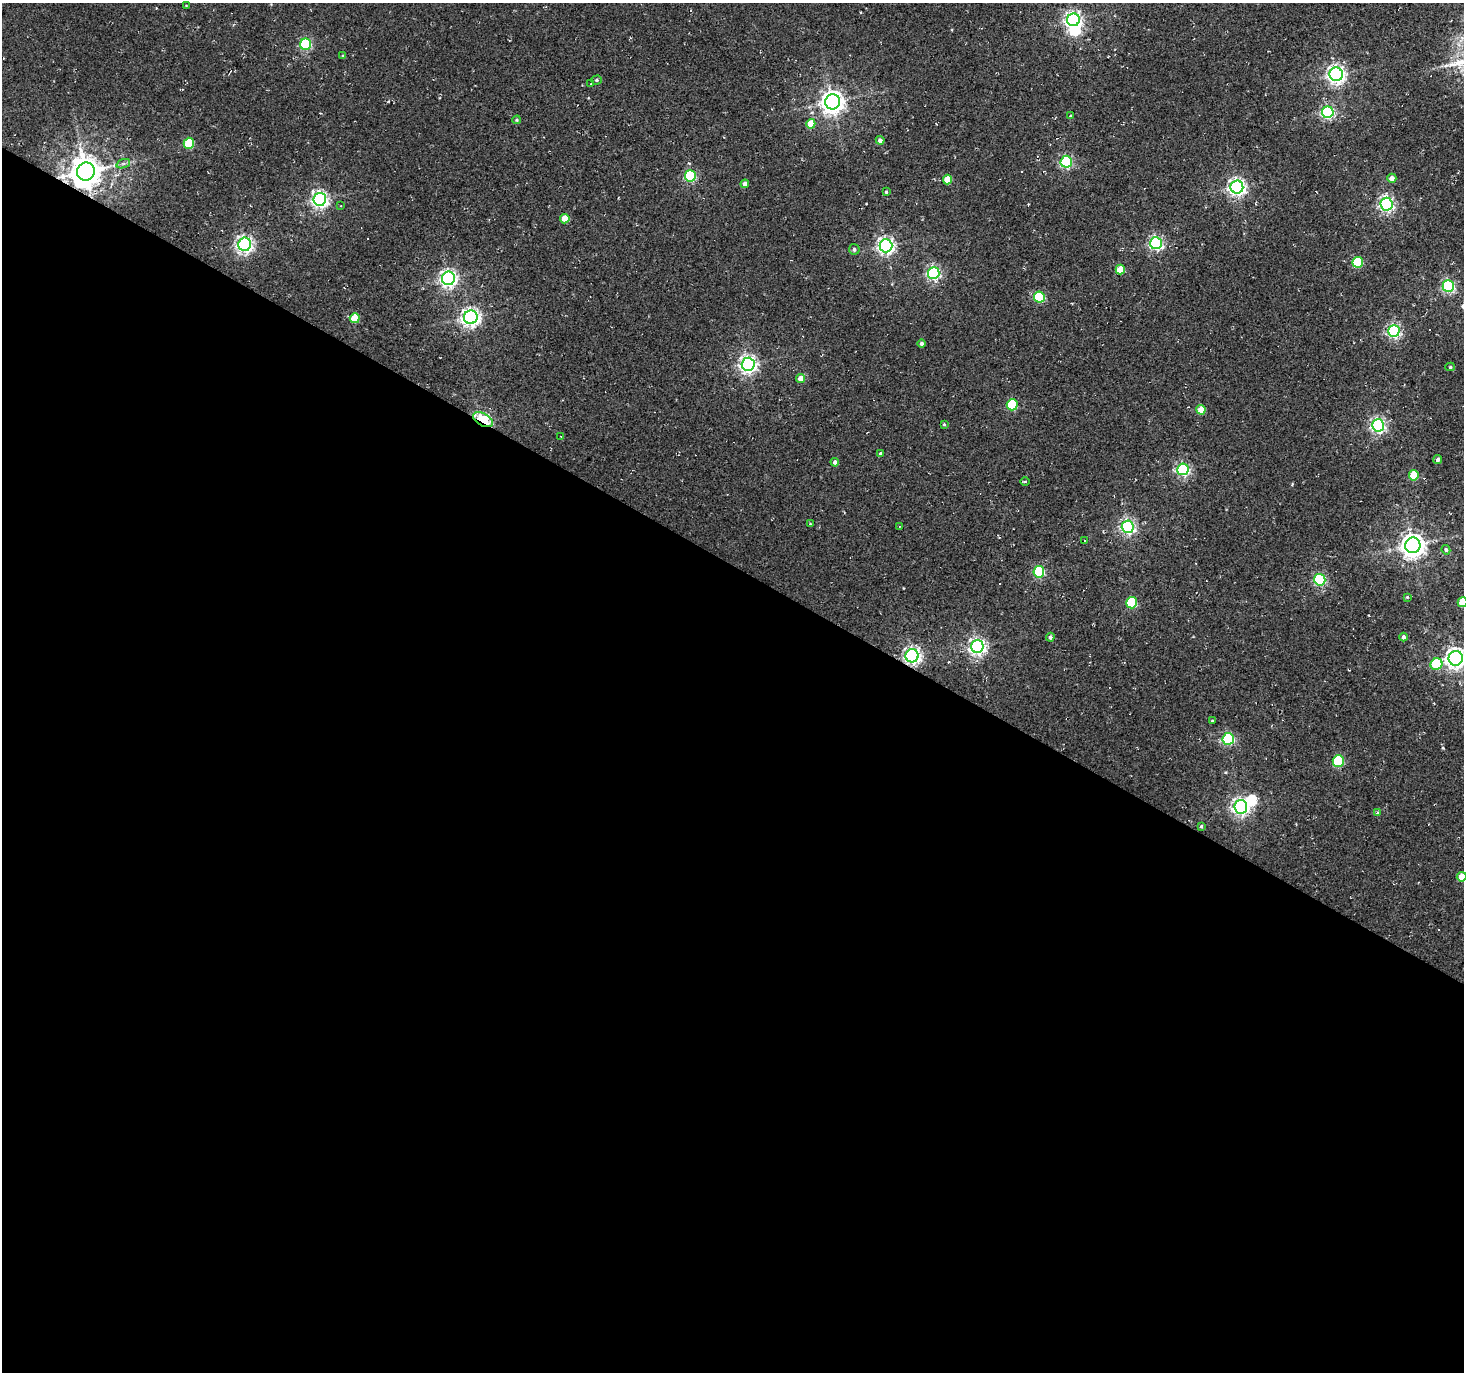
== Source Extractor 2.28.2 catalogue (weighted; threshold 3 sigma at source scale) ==
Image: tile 14 of 4 x 4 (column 2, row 4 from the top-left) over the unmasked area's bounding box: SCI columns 1463-2924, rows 191-1560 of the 5853 x 5930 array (HDU 1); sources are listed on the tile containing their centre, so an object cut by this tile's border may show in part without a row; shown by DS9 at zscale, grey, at full resolution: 1 PNG px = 1 image px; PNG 1466 x 1374 px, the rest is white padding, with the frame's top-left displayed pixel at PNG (2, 3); every listed detection drawn as its Kron ellipse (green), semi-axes under 4 PNG px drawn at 4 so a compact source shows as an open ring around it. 59% of this frame is shown black and not used: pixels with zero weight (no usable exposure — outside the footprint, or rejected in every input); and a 3 px margin inside the footprint's outer edge (the drizzle kernel's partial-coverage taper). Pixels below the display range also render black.
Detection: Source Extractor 2.28.2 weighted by HDU 2 'WHT'; one run over the whole footprint, this tile lists its part. Background 0.0019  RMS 0.0051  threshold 0.0231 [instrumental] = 3 sigma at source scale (4.5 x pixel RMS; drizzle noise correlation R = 1.50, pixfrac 1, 0.0396/0.0396 arcsec/px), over >= 5 px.
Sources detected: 96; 2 inside a brighter object's white glare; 14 cosmic-ray / hot-pixel residue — neither listed nor drawn; the other 80 listed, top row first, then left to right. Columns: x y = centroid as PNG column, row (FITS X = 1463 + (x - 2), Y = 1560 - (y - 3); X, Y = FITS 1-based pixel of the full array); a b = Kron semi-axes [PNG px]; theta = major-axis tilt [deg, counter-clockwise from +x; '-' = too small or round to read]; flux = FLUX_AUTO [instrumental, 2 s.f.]
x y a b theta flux
186 5 4 2 - 0.32
1073 20 6 6 - 180
305 44 5 5 - 54
343 56 4 3 - 0.58
1336 74 7 6 - 210
596 80 5 4 - 0.89
591 84 3 3 - 0.35
833 102 7 7 - 420
1328 112 6 5 - 79
1070 116 4 3 - 0.6
517 120 4 3 - 0.65
811 124 5 4 - 10
880 140 4 4 - 2
189 143 5 5 - 27
1066 162 6 5 - 69
123 164 7 4 19 1.1
86 171 9 9 - 1000
690 176 6 5 - 52
1392 178 4 4 - 3.7
947 180 5 4 - 13
745 184 4 4 - 2.7
1237 187 6 6 - 200
886 192 3 3 - 0.6
320 199 6 6 - 180
1387 204 6 6 - 130
341 206 3 2 - 0.35
565 219 4 4 - 9
1156 243 6 6 - 110
245 244 6 6 - 180
886 246 6 6 - 180
854 249 5 5 - 1.2
1358 262 5 5 - 28
1120 269 5 4 - 11
934 273 6 6 - 95
448 278 6 6 - 180
1448 286 6 5 - 80
1039 297 5 5 - 38
471 317 7 7 - 220
355 318 5 5 - 16
1394 331 6 5 - 110
921 344 4 4 - 1.3
748 364 7 6 - 210
1450 367 5 4 - 0.67
801 378 4 4 - 5.2
1012 405 5 5 - 33
1201 410 5 4 - 11
483 420 11 6 -31 65
944 424 4 3 - 0.55
1378 425 6 6 - 130
561 436 3 2 - 0.53
880 454 4 4 - 1.3
1438 460 4 4 - 1.8
835 462 4 4 - 2.1
1183 469 6 6 - 91
1414 475 5 5 - 16
1025 482 4 3 - 0.65
810 524 3 3 - 0.41
899 526 3 2 - 0.43
1128 527 6 6 - 130
1084 540 3 2 - 0.31
1413 545 8 7 - 490
1446 550 5 4 - 1
1039 572 6 5 - 53
1320 580 6 5 - 65
1407 597 4 4 - 0.48
1462 602 5 5 - 15
1131 603 5 5 - 39
1050 637 4 4 - 1.3
1404 637 4 4 - 1.4
977 647 6 6 - 190
912 656 7 6 - 170
1456 658 7 7 - 290
1436 664 6 5 - 24
1212 721 3 3 - 0.46
1228 739 6 5 - 68
1338 761 6 5 - 39
1241 807 7 6 - 190
1378 813 3 3 - 0.98
1201 826 3 3 - 0.67
1462 877 5 4 - 7.3
Overlapping masked pixels (flux is a lower limit): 3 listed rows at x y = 86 171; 483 420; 912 656
Isophote crosses this tile's border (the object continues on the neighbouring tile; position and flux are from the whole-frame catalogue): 3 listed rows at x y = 1462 602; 1456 658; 1462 877